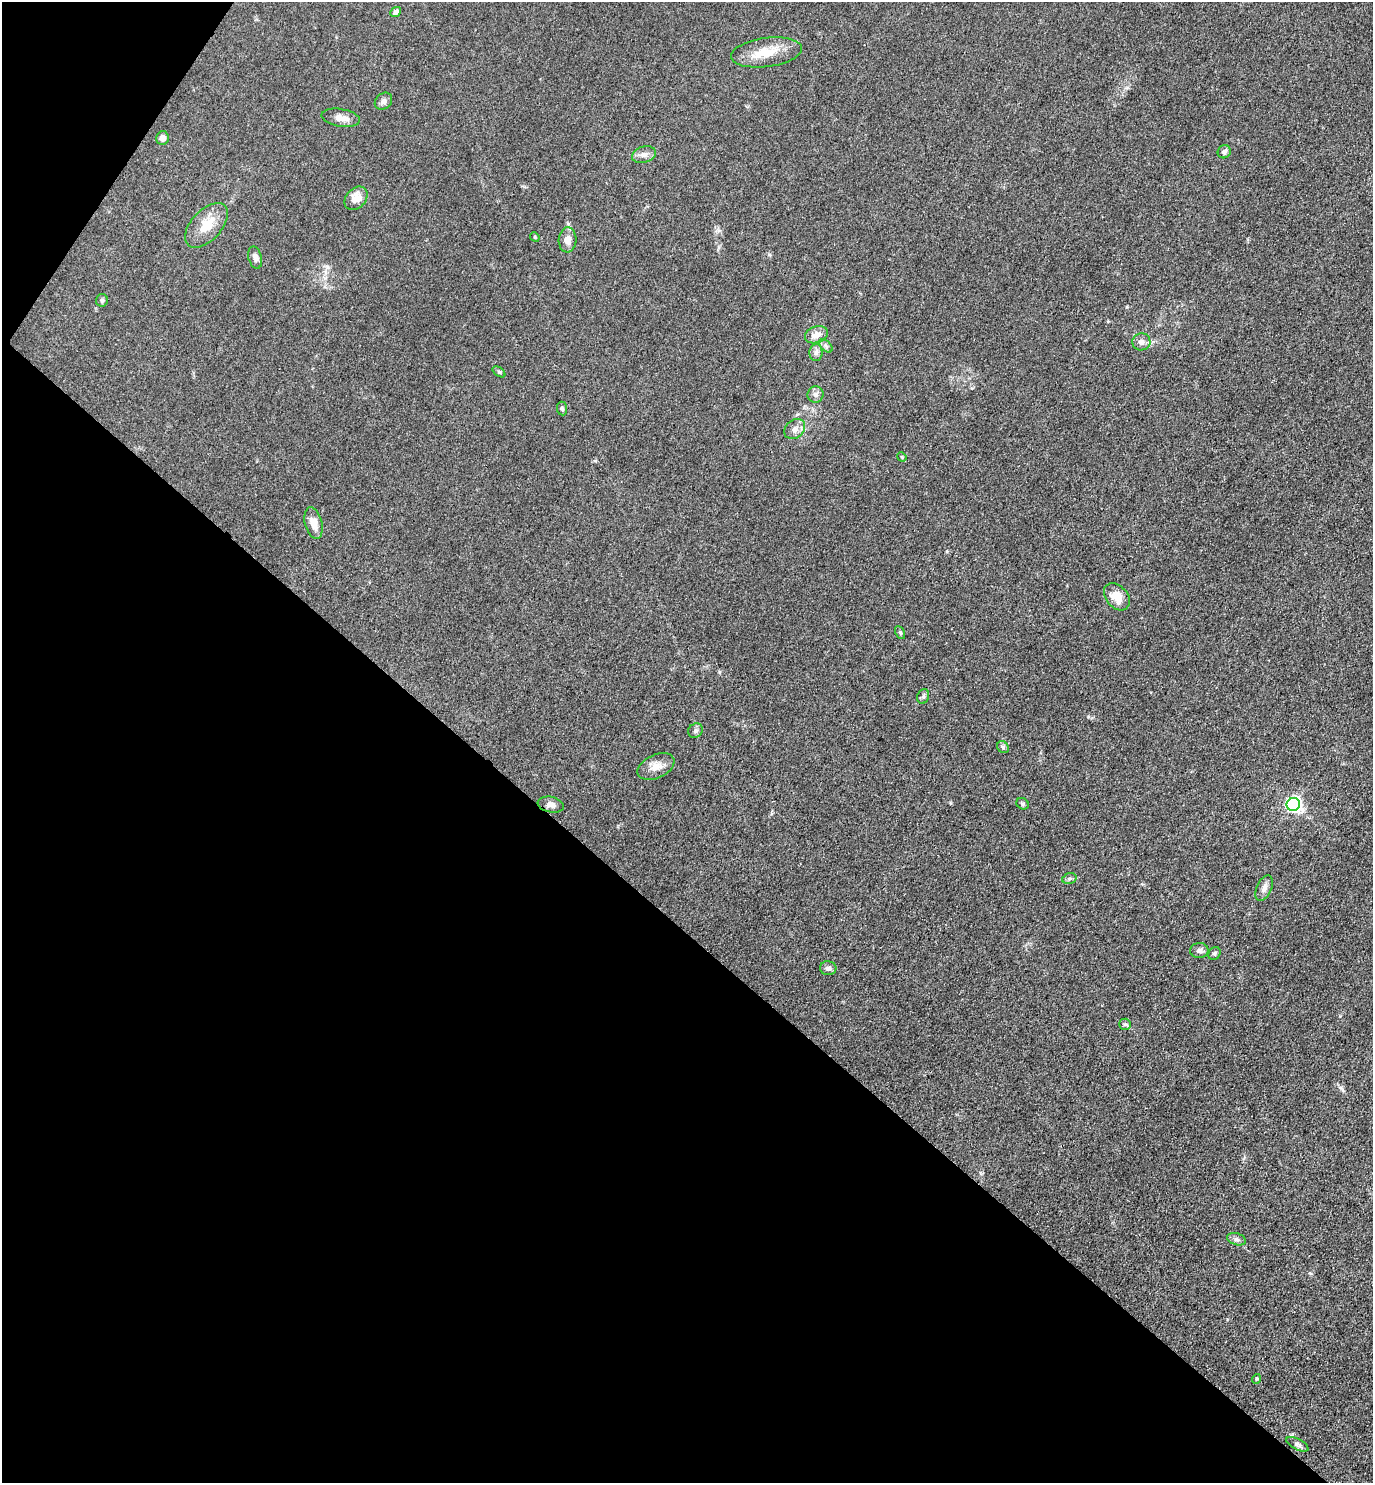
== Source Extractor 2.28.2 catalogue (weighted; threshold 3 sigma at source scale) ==
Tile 9 of 4 x 4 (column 1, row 3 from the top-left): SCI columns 297-1667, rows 1484-2964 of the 5932 x 5927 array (HDU 1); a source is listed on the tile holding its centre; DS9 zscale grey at full resolution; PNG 1375 x 1485 px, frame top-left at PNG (2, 2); each listed source drawn as its Kron ellipse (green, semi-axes under 4 px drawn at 4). Shown black and unused: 39% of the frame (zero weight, under 3 of 4 exposures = <1% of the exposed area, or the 3 px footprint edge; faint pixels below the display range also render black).
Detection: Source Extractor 2.28.2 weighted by HDU 2 'WHT'; one run over the whole footprint, this tile lists its part. Background 0.0393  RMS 0.0049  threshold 0.0223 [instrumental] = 3 sigma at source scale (4.5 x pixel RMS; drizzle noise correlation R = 1.50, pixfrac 1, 0.05/0.05 arcsec/px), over >= 5 px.
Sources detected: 41; all 41 listed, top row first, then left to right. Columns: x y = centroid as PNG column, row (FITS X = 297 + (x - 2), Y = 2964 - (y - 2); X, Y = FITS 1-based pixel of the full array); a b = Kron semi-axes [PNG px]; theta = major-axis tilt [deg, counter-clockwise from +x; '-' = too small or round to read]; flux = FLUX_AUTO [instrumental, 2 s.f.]
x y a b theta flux
396 12 6 4 39 1.5
766 52 36 14 8 12
383 101 9 7 43 1.8
341 118 19 9 -10 4.1
162 138 7 6 - 2.4
1224 152 7 6 - 1.4
644 155 12 8 17 2.4
356 198 13 9 47 5.4
206 225 27 15 47 11
535 237 5 4 - 0.44
568 240 12 9 85 3.4
255 257 11 6 -74 2.1
102 300 6 6 - 0.89
816 335 12 8 19 4
1141 342 9 8 - 2
826 346 8 4 -45 1.2
816 353 8 6 88 1.6
499 372 7 4 -36 0.67
815 395 8 8 - 1.7
562 409 7 5 -84 0.96
795 429 11 9 39 3
902 457 5 4 - 0.44
314 523 16 8 -76 5.1
1117 597 15 11 -49 6.9
900 632 7 4 -63 0.84
923 696 7 6 - 1.1
695 731 8 7 - 1.2
1003 747 6 5 - 0.98
656 767 20 11 25 5.3
1023 804 6 5 - 0.91
1293 804 7 6 - 140
551 805 13 8 -11 2.6
1069 879 7 5 16 1.1
1264 888 13 7 66 2.6
1199 951 9 7 2 1.6
1214 953 7 5 55 1
828 968 8 7 - 1.9
1125 1024 6 5 - 0.86
1237 1239 9 6 -17 1.5
1256 1379 5 3 - 0.51
1297 1444 12 5 -27 1.5